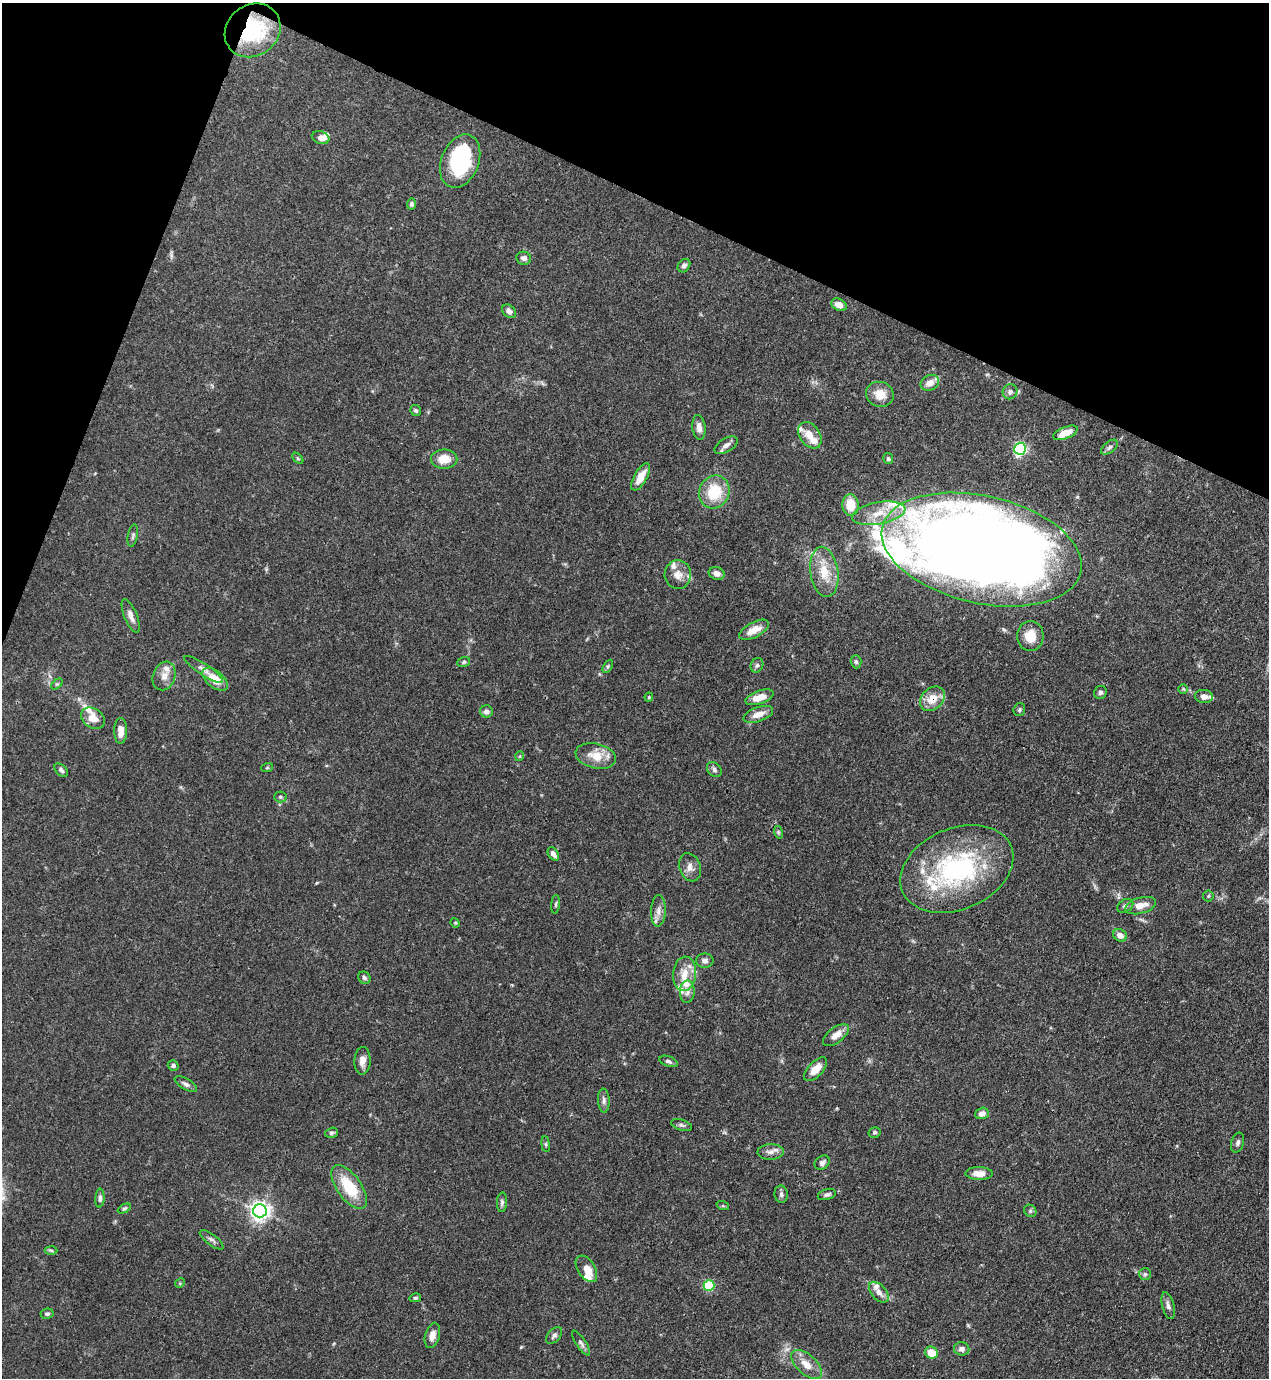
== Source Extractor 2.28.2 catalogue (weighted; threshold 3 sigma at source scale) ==
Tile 2 of 4 x 4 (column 2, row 1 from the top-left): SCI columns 1493-2759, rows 4170-5545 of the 5646 x 5587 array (HDU 1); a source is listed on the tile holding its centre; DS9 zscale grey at full resolution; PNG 1271 x 1380 px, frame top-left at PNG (2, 3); each listed source drawn as its Kron ellipse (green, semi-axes under 4 px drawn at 4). Shown black and unused: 19% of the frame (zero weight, under 3 of 4 exposures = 7% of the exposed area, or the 3 px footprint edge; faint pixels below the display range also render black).
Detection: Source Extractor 2.28.2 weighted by HDU 2 'WHT'; one run over the whole footprint, this tile lists its part. Background 0.0767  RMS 0.0036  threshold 0.0162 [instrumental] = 3 sigma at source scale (4.5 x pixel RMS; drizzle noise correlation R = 1.50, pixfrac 1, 0.05/0.05 arcsec/px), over >= 5 px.
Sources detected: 133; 1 inside a brighter object's white glare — neither listed nor drawn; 18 inside a brighter listed object's ellipse — not listed separately; the other 114 listed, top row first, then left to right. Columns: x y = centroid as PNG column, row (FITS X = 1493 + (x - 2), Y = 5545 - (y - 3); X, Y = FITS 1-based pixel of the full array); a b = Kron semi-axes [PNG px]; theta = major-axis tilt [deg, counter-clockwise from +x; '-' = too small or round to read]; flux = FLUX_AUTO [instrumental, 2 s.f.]
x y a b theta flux
253 30 29 25 38 30
321 138 9 6 -17 1.9
460 161 28 18 69 31
411 204 5 4 - 0.8
524 258 7 6 - 1.3
684 266 7 6 - 1
839 305 8 5 -28 2.7
509 311 8 6 -41 1.5
930 383 9 7 29 3.2
1010 392 8 7 - 1.3
880 394 14 12 -21 5.1
416 411 6 5 - 0.61
699 427 12 6 -83 1.9
1065 433 13 6 23 5.7
810 435 14 10 -56 4
726 445 13 6 30 1.7
1109 447 10 5 39 1
1020 449 6 6 - 69
298 458 7 4 -45 0.51
444 459 13 9 -1 5.4
888 459 5 5 - 0.61
641 477 15 6 60 4.6
714 492 17 15 66 13
850 505 10 8 -87 7.5
879 513 27 11 10 8
133 535 11 5 80 0.9
982 550 102 53 -13 840
824 572 25 14 -81 8.7
717 573 8 6 -18 1.7
678 575 14 13 - 3.6
131 616 18 6 -67 2.3
754 630 16 7 28 5
1030 636 15 13 86 6.3
464 662 6 5 - 0.61
856 662 6 5 - 0.69
757 665 7 6 - 0.86
608 666 7 4 59 0.61
203 669 23 6 -34 2
164 676 15 11 69 3.3
215 679 15 8 -38 5.6
57 684 6 4 43 0.49
1183 689 5 5 - 0.5
1100 692 7 6 - 0.96
1204 696 9 6 -4 1.8
649 697 4 4 - 0.37
759 697 14 6 19 4.4
932 699 14 10 44 5.7
1019 709 6 5 - 0.64
486 711 6 6 - 1.7
758 714 15 7 19 3.5
93 718 13 9 -36 4.6
121 731 13 6 90 3.3
520 756 5 3 - 0.33
596 756 20 12 -13 6.5
267 768 6 3 19 0.39
61 770 8 5 -47 0.89
714 770 8 6 -48 1.1
280 797 6 5 - 0.7
778 832 6 4 -72 0.51
553 854 7 5 -57 1.5
690 867 14 10 -70 2.6
957 869 59 40 23 57
1208 896 5 5 - 0.52
556 904 9 3 85 0.57
1125 906 8 6 30 0.94
1141 906 16 8 15 3.8
658 911 16 7 87 2.4
455 923 5 4 - 0.38
1120 935 7 6 - 2.3
705 961 9 7 0 1.4
684 974 17 11 85 5.3
364 978 6 5 - 0.76
687 992 11 7 86 1.7
836 1035 15 7 37 3.1
362 1061 14 8 89 2.8
668 1061 9 5 -19 1.1
173 1065 5 5 - 1
815 1069 15 7 47 4.4
186 1084 12 5 -31 1.3
604 1101 12 6 -87 1.3
982 1113 7 5 20 2
681 1125 11 5 -18 0.99
875 1132 6 5 - 0.62
331 1133 6 5 - 0.7
1238 1143 10 6 74 1.1
546 1144 8 4 -82 0.58
771 1152 13 7 2 2
822 1163 8 6 39 1.3
979 1174 13 6 -2 3.2
349 1187 25 12 -55 13
781 1194 9 6 -83 1
827 1194 9 5 17 0.96
100 1198 9 4 87 0.99
502 1202 10 5 86 0.9
723 1206 6 4 -18 0.52
124 1209 7 4 27 0.57
260 1211 7 7 - 200
1030 1211 6 5 - 0.67
212 1240 14 5 -37 1.3
51 1250 6 4 -2 0.52
586 1269 15 8 -57 3.8
1145 1274 6 6 - 0.76
180 1283 5 4 - 0.4
709 1285 5 5 - 27
879 1292 12 7 -48 2.2
415 1298 6 4 13 0.51
1168 1306 14 6 -75 1.4
47 1314 7 5 9 0.76
432 1335 13 7 74 2.4
554 1336 10 6 49 1.1
581 1343 14 5 -56 1.2
962 1349 8 6 -11 1.3
931 1353 7 5 -28 6.7
807 1364 19 9 -41 4.8
Overlapping masked pixels (flux is a lower limit): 3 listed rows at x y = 253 30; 982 550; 932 699